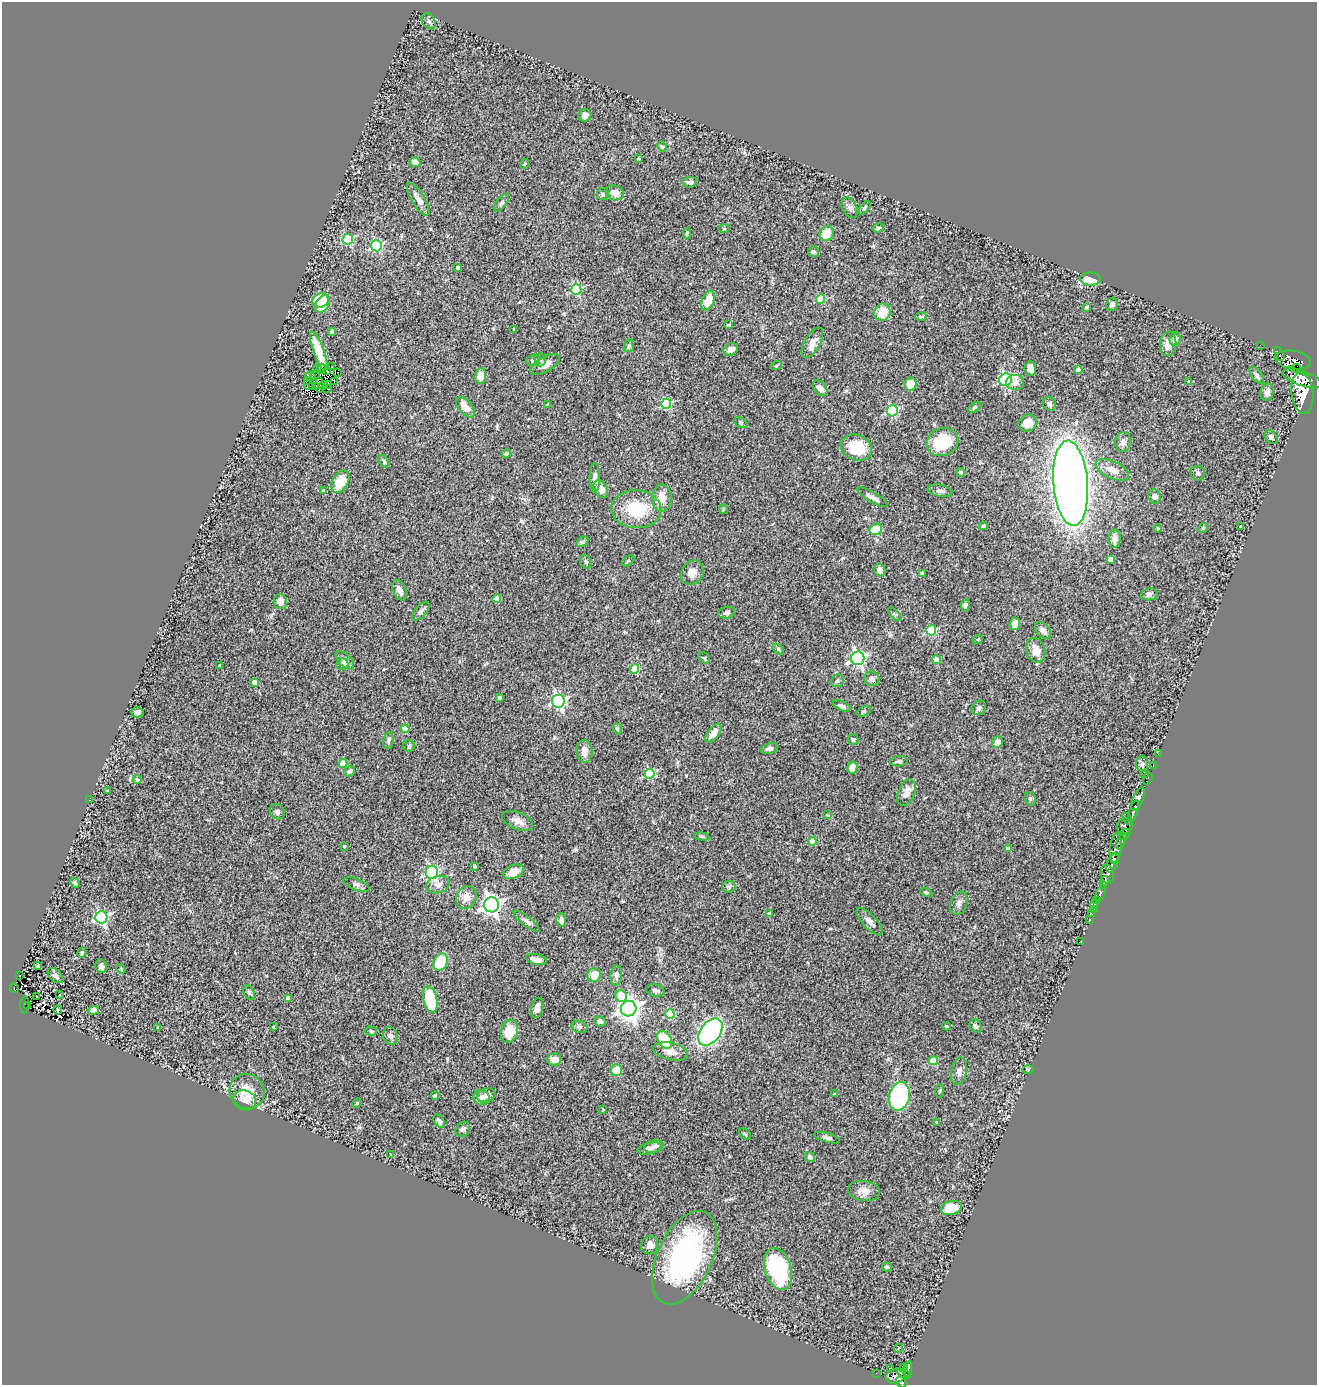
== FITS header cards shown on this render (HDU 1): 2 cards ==
NAXIS1  =                 1315
NAXIS2  =                 1383

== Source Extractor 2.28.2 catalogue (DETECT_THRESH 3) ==
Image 1315 x 1383 px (HDU 1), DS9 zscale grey, 1 PNG px = 1 image px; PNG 1319 x 1387 px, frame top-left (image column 1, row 1383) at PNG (2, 2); each listed source drawn as its Kron ellipse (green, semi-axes under 4 px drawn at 4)
Background 0.74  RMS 0.094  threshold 0.282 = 3 sigma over >= 5 px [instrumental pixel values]
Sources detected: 293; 4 with non-positive FLUX_AUTO (blend fragments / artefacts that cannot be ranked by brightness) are neither listed nor drawn; the other 289 listed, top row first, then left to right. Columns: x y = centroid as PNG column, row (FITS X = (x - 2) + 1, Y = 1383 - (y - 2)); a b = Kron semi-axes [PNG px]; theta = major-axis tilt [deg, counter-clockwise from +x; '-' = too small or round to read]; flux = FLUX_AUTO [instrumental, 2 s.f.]
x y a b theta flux
429 21 8 6 -57 16
585 115 7 6 - 29
662 146 5 4 - 9
638 159 4 4 - 6.1
415 162 5 4 - 38
524 164 5 3 - 6.3
690 182 7 5 3 21
615 193 9 7 -21 57
603 194 6 6 - 12
418 199 19 6 -58 49
501 203 11 5 52 15
850 208 11 7 -64 23
864 208 8 4 49 9.9
878 228 6 4 18 12
724 229 5 4 - 6.1
687 233 5 3 - 8.9
827 234 8 6 62 120
348 239 5 5 - 520
376 246 5 5 - 650
813 252 5 5 - 12
457 267 4 3 - 12
1090 279 10 6 -2 120
576 290 5 5 - 550
821 299 4 4 - 220
321 300 8 7 - 170
708 300 10 6 65 94
322 304 10 6 57 200
1112 305 6 5 - 23
1087 307 4 3 - 8.2
882 312 9 8 - 100
921 317 6 4 2 8
728 325 4 3 - 5.7
514 329 3 2 - 4.2
332 331 3 3 - 19
1175 339 7 5 77 31
812 343 17 7 60 57
1168 344 12 8 82 60
1260 345 3 2 - 9.5
629 346 6 5 - 10
731 349 7 6 - 25
319 351 21 5 -70 100
1277 351 3 2 - 8.7
1280 356 3 2 - 190
533 360 7 5 20 16
540 360 6 5 - 13
1293 360 18 9 -10 1400
545 364 16 7 29 67
776 366 6 3 20 6.1
331 367 2 2 - 6.5
321 368 5 3 - 3.8
1296 368 5 3 - 8500
317 369 3 2 - 9.2
1030 369 7 6 - 40
1078 370 4 4 - 54
327 372 3 2 - 4.6
337 372 2 2 - 5.9
315 374 5 2 - 11
1257 375 10 5 -53 17
311 376 5 3 - 8.5
480 376 8 6 85 56
1302 379 21 7 -19 3800
1005 380 6 6 - 1000
307 381 3 2 - 4.3
334 382 2 2 - 14
1015 382 9 7 1 25
1189 382 4 3 - 15
328 384 3 2 - 2.1
910 384 6 6 - 86
309 385 5 3 - 8.7
320 385 8 2 90 19
313 386 3 2 - 7.4
316 386 3 2 - 5.4
323 386 3 3 - 9.2
820 388 9 6 -50 32
327 389 4 2 - 21
1267 392 8 6 78 26
1302 393 21 11 -82 5700
547 404 3 3 - 3.8
666 404 5 5 - 490
1049 404 7 6 - 16
465 407 12 6 -49 78
975 407 7 4 31 10
892 411 5 5 - 610
741 423 7 4 -30 9.5
1028 423 9 8 - 70
1271 437 7 5 -49 17
942 442 16 13 22 260
1123 442 10 8 84 27
856 448 16 12 -23 220
506 454 5 4 - 9.7
384 461 7 4 -59 12
1112 470 18 8 -24 66
961 473 4 4 - 11
1198 473 7 7 - 17
595 478 15 5 90 24
340 482 12 7 61 140
1071 483 42 17 -86 9000
601 489 9 6 -60 53
324 491 4 4 - 8
940 491 12 6 -11 20
1155 496 7 6 - 28
872 497 17 5 -29 32
662 498 13 10 88 76
636 509 25 19 -3 280
723 509 5 3 - 6.1
983 526 4 3 - 9.9
1241 526 4 2 - 6.9
1158 528 4 3 - 8
1203 528 5 4 - 7
876 529 6 5 - 120
1115 539 9 6 86 48
582 542 6 5 - 11
1111 559 4 4 - 43
628 561 7 3 37 8.4
586 562 7 5 -73 11
880 570 6 5 - 32
692 573 13 10 56 56
922 573 4 4 - 20
400 590 11 6 -64 35
1149 594 8 6 9 18
497 599 4 4 - 92
280 602 7 6 - 51
965 605 6 4 79 18
421 611 11 5 49 22
727 613 8 5 16 15
895 614 8 3 -45 7.9
1015 624 6 5 - 52
931 630 5 5 - 350
1043 630 9 6 -48 29
978 639 5 3 - 5.2
778 649 6 4 -38 9.8
1036 650 13 9 -72 71
704 658 6 5 - 9
858 658 7 6 - 1500
345 660 11 6 -45 28
937 660 4 4 - 55
342 664 6 5 - 36
220 665 3 3 - 5.5
635 669 5 4 - 200
872 679 7 7 - 26
837 681 7 6 - 11
254 682 4 4 - 57
499 698 4 3 - 18
558 701 6 6 - 1400
842 706 9 5 -23 16
979 708 8 6 43 21
864 711 7 4 30 8.6
137 712 6 5 - 19
405 729 4 4 - 74
617 729 6 4 -69 8.9
713 733 11 5 52 44
853 739 5 5 - 11
388 740 8 5 79 15
997 742 6 5 - 46
409 746 6 6 - 11
769 749 9 5 14 17
585 751 11 8 -89 49
1158 754 3 2 - 6.4
899 761 9 5 7 16
343 764 4 4 - 140
1142 764 7 6 - 15
1153 766 3 2 - 16
852 767 6 5 - 30
350 771 6 5 - 17
650 774 5 5 - 430
1145 774 2 2 - 43
1148 778 6 3 71 44
137 780 4 4 - 18
108 791 3 2 - 5.5
906 792 14 8 68 55
1030 799 7 5 -69 12
1138 799 13 5 68 1600
89 800 2 2 - 2.5
1134 811 11 4 70 1400
277 812 8 7 - 17
827 815 4 3 - 5.8
1127 819 6 3 -57 220
518 821 16 8 -22 47
1125 826 8 7 - 380
1124 834 6 5 - 410
702 836 7 4 -8 9.3
812 841 4 4 - 120
1121 842 8 3 64 290
344 846 3 3 - 6.9
1008 849 4 4 - 41
1116 849 16 6 85 1100
1114 858 4 3 - 840
1112 863 10 5 66 2700
474 866 4 3 - 8
432 872 6 6 - 790
513 872 11 6 23 80
1107 874 10 6 -79 860
1105 881 5 4 - 900
75 883 5 4 - 11
357 885 14 5 -22 22
438 885 12 8 16 37
1104 885 4 3 - 700
729 887 6 6 - 13
926 892 6 4 -24 9.5
1100 893 8 3 70 120
466 897 12 9 65 62
1097 901 4 2 - 120
959 903 12 8 68 28
1094 904 3 3 - 13
491 905 7 7 - 2900
1094 910 3 2 - 15
769 913 4 4 - 7.6
1092 914 3 2 - 8.9
101 917 6 6 - 1000
1090 919 3 2 - 19
561 920 7 5 87 21
526 921 16 5 -38 24
870 922 17 7 -48 32
1081 942 3 2 - 7.5
82 953 5 4 - 7.1
536 959 10 5 -12 39
441 962 9 7 62 230
38 966 3 3 - 12
101 966 7 6 - 18
121 969 5 4 - 7.5
19 975 2 2 - 4.3
594 975 7 6 - 81
55 976 9 5 -46 21
616 976 10 6 87 26
14 988 5 3 - 50
655 990 9 6 -14 19
249 993 8 5 -63 12
59 995 3 3 - 42
37 996 3 2 - 4.3
621 996 6 5 - 220
288 998 4 4 - 48
430 1000 13 7 -78 270
25 1005 9 3 87 41
27 1006 3 2 - 9.2
537 1008 10 6 76 37
629 1009 8 7 - 4500
58 1010 4 2 - 8.8
93 1010 6 4 7 35
670 1014 5 4 - 270
600 1021 6 5 - 15
946 1026 4 4 - 6
976 1026 7 5 -59 18
273 1027 3 2 - 4.4
579 1027 8 6 -19 16
158 1028 3 3 - 7.4
371 1031 6 4 -17 9
509 1031 11 8 73 150
710 1032 15 10 52 1500
390 1036 9 7 -70 20
664 1040 10 6 -57 240
670 1051 17 8 -12 59
554 1059 7 6 - 61
933 1061 5 4 - 230
616 1070 6 6 - 92
1028 1070 5 3 - 6
959 1071 14 8 79 36
247 1091 18 17 - 140
940 1091 6 3 82 7.8
834 1094 4 3 - 6.5
486 1095 9 6 18 39
435 1096 4 3 - 14
899 1096 14 10 76 710
481 1097 8 7 - 27
244 1100 11 10 - 50
357 1103 5 4 - 7.1
603 1109 3 3 - 5.9
439 1121 7 5 -60 24
936 1122 3 3 - 4.6
463 1129 8 6 47 21
745 1134 7 3 -45 7.5
827 1138 13 4 -16 18
654 1146 10 6 14 26
650 1148 12 5 12 31
391 1154 3 2 - 6.6
810 1157 5 4 - 14
864 1191 16 10 -7 57
951 1208 10 7 17 150
650 1245 9 8 - 35
685 1258 50 27 65 1300
887 1267 5 3 - 11
778 1269 21 13 -74 550
899 1348 5 4 - 12
891 1368 2 2 - 9.9
903 1368 3 2 - 6.3
908 1369 8 3 76 190
876 1373 2 2 - 5.8
904 1374 7 4 -20 300
896 1376 10 7 18 570
901 1382 6 4 -61 620
At the frame edge (FLAGS 8, measured only in part): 1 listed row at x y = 901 1382
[4 non-positive-flux detections neither listed nor drawn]